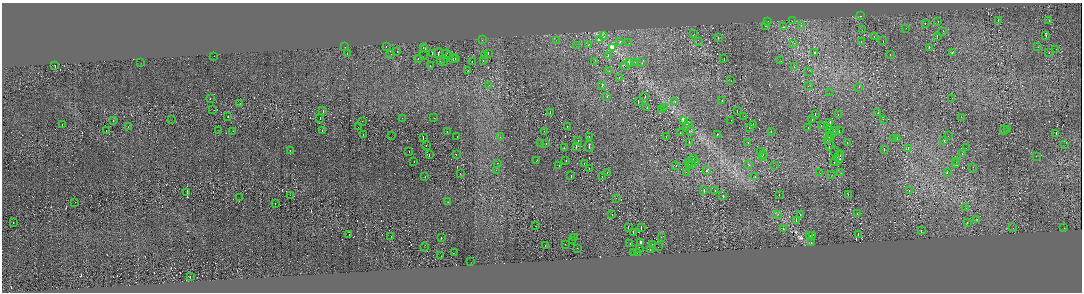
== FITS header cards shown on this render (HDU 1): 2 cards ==
NAXIS1  =                 2160
NAXIS2  =                  580

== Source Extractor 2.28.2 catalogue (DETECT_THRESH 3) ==
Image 2160 x 580 px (HDU 1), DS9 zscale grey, zoomed out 1/2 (1 PNG px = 2 x 2 image px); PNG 1084 x 294 px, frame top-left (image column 1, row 579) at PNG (2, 3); each listed source drawn as its Kron ellipse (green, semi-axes under 4 px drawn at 4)
Background 0.00978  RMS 0.013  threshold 0.0388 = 3 sigma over >= 5 px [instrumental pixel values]
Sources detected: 510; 241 cannot appear on this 1/2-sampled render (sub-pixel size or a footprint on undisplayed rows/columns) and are neither listed nor drawn; the other 269 listed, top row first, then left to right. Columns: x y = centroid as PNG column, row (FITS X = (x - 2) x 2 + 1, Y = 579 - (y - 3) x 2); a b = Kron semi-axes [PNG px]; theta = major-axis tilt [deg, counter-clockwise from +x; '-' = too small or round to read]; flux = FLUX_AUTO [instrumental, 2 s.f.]
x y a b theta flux
861 16 4 2 - 1.6
1049 20 2 1 - 0.62
792 21 3 2 - 1.5
938 21 2 1 - 1.8
998 21 3 1 - 4
768 22 3 1 - 22
925 23 2 1 - 3.9
765 26 2 1 - 16
801 26 2 1 - 37
783 27 2 1 - 45
906 28 2 1 - 4.4
862 30 2 1 - 11
943 31 3 2 - 1.9
694 34 2 1 - 0.66
604 36 2 1 - 1900
874 36 2 1 - 17
1046 36 2 1 - 2.7
937 37 3 1 - 8.9
718 38 2 1 - 3.2
482 40 2 2 - 1.4
557 40 3 2 - 1.9
599 40 2 1 - 1700
861 41 2 1 - 32
883 41 2 1 - 3.6
620 42 2 1 - 32
698 42 4 1 - 0.84
629 43 2 1 - 6
794 43 3 2 - 1.8
589 45 4 2 - 1.3
576 46 3 1 - 3.6
345 47 2 1 - 18
386 47 2 1 - 70
423 47 2 1 - 88
612 47 2 1 - 3200
929 47 2 1 - 8.7
1038 47 2 1 - 1.5
425 49 3 1 - 0.99
1056 49 2 1 - 1.4
397 52 2 1 - 55
952 52 2 1 - 2.7
347 53 2 1 - 16
432 53 2 1 - 99
438 53 5 2 - 220
488 53 2 1 - 32
815 53 2 2 - 54
1049 53 2 1 - 0.72
391 54 2 1 - 13
446 54 3 2 - 190
890 54 2 1 - 3
449 55 2 1 - 76
484 55 2 1 - 20
608 55 2 1 - 91
214 56 2 1 - 0.66
424 56 3 1 - 140
418 58 2 1 - 40
453 59 4 1 - 220
455 59 3 1 - 180
724 59 3 1 - 1.2
440 60 2 1 - 120
483 60 2 1 - 24
443 61 2 1 - 79
472 61 2 2 - 96
595 61 3 1 - 6.9
781 61 2 2 - 1.1
629 62 2 1 - 2100
635 62 2 1 - 10
642 62 2 1 - 3.8
140 63 3 1 - 1.3
430 65 2 1 - 5.3
624 65 2 1 - 3300
55 66 2 1 - 1.9
794 67 2 1 - 1.3
468 70 2 1 - 0.56
609 71 2 1 - 7.9
808 71 2 1 - 0.57
619 77 2 1 - 7
731 81 2 1 - 0.54
489 85 3 2 - 1.1
602 85 3 2 - 3.1
808 86 4 1 - 1.3
859 87 2 2 - 1.5
829 93 2 1 - 0.65
607 96 2 2 - 1.6
645 97 3 1 - 2.4
210 98 2 1 - 7.8
952 98 2 1 - 0.74
722 101 3 1 - 4.8
638 102 3 1 - 15
675 102 3 2 - 3.5
240 103 3 1 - 1.3
647 108 3 1 - 4.3
664 108 4 2 - 2.5
213 110 3 2 - 1.1
661 110 2 1 - 5.1
323 111 2 2 - 0.85
737 111 2 1 - 5.4
550 113 3 1 - 7.2
878 113 2 1 - 14
815 114 3 1 - 15
838 114 2 1 - 7.1
743 116 3 1 - 12
228 117 2 1 - 0.73
961 117 2 1 - 5.6
320 118 3 1 - 1.9
402 118 2 1 - 2.1
434 118 2 1 - 0.56
172 119 3 1 - 0.75
812 119 2 1 - 2.8
883 119 2 1 - 37
683 120 2 1 - 480
731 120 2 1 - 3
113 121 3 2 - 1.1
362 121 2 1 - 6.9
830 122 3 1 - 29
688 123 2 1 - 380
753 124 2 1 - 6.3
62 125 2 1 - 0.96
567 126 2 1 - 13
687 126 2 1 - 710
821 126 2 1 - 5.1
128 127 2 1 - 1.6
358 127 2 1 - 7.4
749 127 2 1 - 8.5
808 127 2 1 - 9.5
829 129 2 1 - 0.69
106 130 3 1 - 2.6
322 130 2 1 - 0.75
834 130 2 1 - 38
1004 130 4 1 - 21
1007 130 2 1 - 5.6
218 131 2 1 - 0.62
233 131 2 2 - 1.3
447 131 2 1 - 7.6
544 131 3 1 - 110
691 131 2 1 - 410
771 131 2 1 - 0.8
839 131 3 1 - 15
829 132 2 1 - 0.41
680 133 2 1 - 4.9
1056 133 2 1 - 2.5
717 134 2 1 - 58
363 135 2 1 - 6
392 135 2 1 - 0.46
457 136 2 1 - 4.8
830 136 2 1 - 8.3
948 136 2 1 - 6.7
423 137 3 1 - 39
500 137 2 2 - 1.2
589 137 2 1 - 4.4
666 137 3 1 - 9.4
893 139 2 1 - 44
897 139 4 1 - 120
827 140 2 1 - 12
578 141 2 1 - 18
829 141 9 2 -89 2.3
944 141 2 1 - 28
689 142 2 1 - 11
748 142 2 1 - 6.9
546 143 2 1 - 31
847 143 2 1 - 5.4
541 144 4 1 - 41
1064 145 4 1 - 4.2
426 146 2 1 - 18
589 146 6 1 90 34
576 147 4 1 - 84
564 148 2 1 - 39
908 148 2 1 - 17
966 148 2 1 - 6.3
884 149 3 1 - 18
290 151 2 1 - 1.7
409 152 2 1 - 27
760 152 2 1 - 8.3
835 152 5 2 - 1.9
962 153 2 1 - 41
429 155 3 1 - 28
456 155 2 1 - 16
763 155 2 1 - 6.6
840 156 5 1 - 20
1036 156 2 1 - 0.61
762 157 2 1 - 3.9
838 157 7 1 90 22
693 158 2 1 - 7.9
537 160 2 1 - 0.79
566 160 2 1 - 25
696 161 3 1 - 22
956 161 2 1 - 28
414 162 2 1 - 6.6
688 162 2 1 - 10
834 162 2 1 - 1.2
497 163 2 1 - 7.2
584 163 2 1 - 25
955 163 2 1 - 22
691 164 2 1 - 3.6
749 164 2 1 - 4.6
676 165 2 2 - 12
559 166 2 1 - 6.4
689 166 4 1 - 12
775 166 4 2 - 1.3
973 167 2 1 - 10
589 169 3 1 - 66
496 170 2 1 - 7.4
706 171 2 1 - 4.7
686 172 2 1 - 5.3
840 172 3 1 - 3.1
947 172 3 1 - 9.1
460 173 2 1 - 23
607 173 2 1 - 11
820 173 2 1 - 0.46
832 175 3 1 - 1.5
425 176 2 1 - 2
571 176 3 1 - 27
602 176 2 1 - 21
755 177 2 1 - 1.8
909 190 2 1 - 0.47
704 191 2 1 - 6.2
715 191 2 1 - 3.1
187 192 4 1 - 1.1
779 194 2 1 - 1.7
848 194 2 1 - 1.7
290 195 2 1 - 0.88
723 196 3 1 - 1.2
239 198 2 1 - 0.86
616 198 2 1 - 0.49
75 202 2 1 - 0.69
448 202 2 1 - 2.9
275 203 2 1 - 0.54
966 207 2 1 - 84
778 214 3 2 - 4.6
857 214 2 1 - 1.6
612 215 2 1 - 0.81
800 215 2 1 - 7.6
977 219 2 1 - 110
796 221 2 1 - 50
967 222 2 1 - 6.7
13 223 2 1 - 0.64
536 225 3 1 - 4.1
628 227 2 1 - 70
641 228 3 1 - 100
1013 228 2 1 - 5.4
1064 228 2 1 - 3.9
783 229 3 1 - 47
921 231 2 1 - 10
633 233 3 1 - 110
349 234 2 1 - 1.4
813 235 2 1 - 22
858 235 3 1 - 12
391 236 2 1 - 2.1
809 236 2 1 - 1300
441 237 3 1 - 2.1
661 237 2 1 - 5.4
575 238 2 1 - 7.8
572 240 2 1 - 9.7
640 242 3 2 - 320
630 243 2 1 - 20
811 243 2 1 - 1300
565 244 2 1 - 17
652 244 2 1 - 75
545 245 2 1 - 34
425 247 5 1 - 8.6
658 247 2 1 - 56
577 248 2 1 - 5.4
639 248 3 1 - 73
650 249 2 1 - 92
454 253 3 1 - 2.5
634 253 2 1 - 38
637 253 2 1 - 23
441 256 3 1 - 4.7
471 261 3 1 - 1.5
190 277 3 1 - 2.3
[241 sub-pixel or undisplayed-footprint detections neither listed nor drawn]